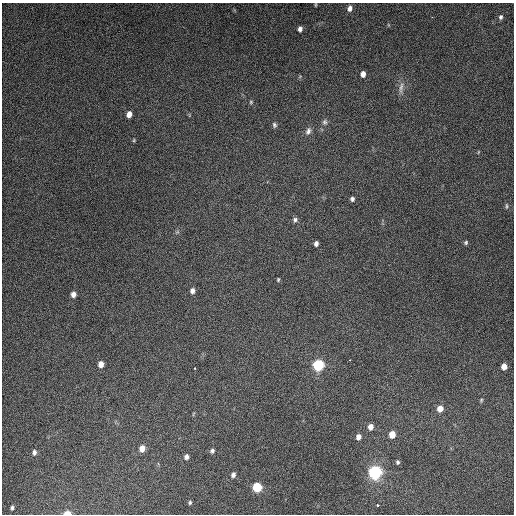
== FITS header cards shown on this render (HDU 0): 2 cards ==
NAXIS1  =                  512
NAXIS2  =                  512

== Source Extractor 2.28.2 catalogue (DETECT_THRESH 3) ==
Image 512 x 512 px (HDU 0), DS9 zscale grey, 1 PNG px = 1 image px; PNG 516 x 516 px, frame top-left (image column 1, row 512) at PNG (2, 3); no overlay
Background 5170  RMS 320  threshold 952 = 3 sigma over >= 5 px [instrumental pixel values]
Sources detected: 44; all 44 listed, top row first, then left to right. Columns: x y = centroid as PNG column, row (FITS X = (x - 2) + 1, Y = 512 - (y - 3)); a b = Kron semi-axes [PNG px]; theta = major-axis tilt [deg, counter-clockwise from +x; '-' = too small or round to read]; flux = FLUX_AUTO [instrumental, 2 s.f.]
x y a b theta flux
315 5 5 3 - 2.0e+04
350 8 7 5 78 9.9e+04
501 17 6 5 - 5.0e+04
300 29 6 5 - 7.6e+04
363 74 5 4 - 1.2e+05
401 88 17 5 83 1.2e+05
251 102 5 5 - 2.6e+04
129 114 6 5 - 1.4e+05
325 122 8 7 - 6.5e+04
274 125 7 5 -74 4.8e+04
308 131 10 7 65 8.9e+04
134 140 5 4 - 2.4e+04
478 152 5 3 - 1.6e+04
352 199 5 5 - 5.5e+04
506 206 9 3 -90 3.3e+04
295 220 6 6 - 5.5e+04
177 232 7 4 18 3.1e+04
466 242 6 5 - 3.6e+04
316 243 5 4 - 7.2e+04
278 280 5 3 - 2.6e+04
192 291 6 5 - 8.6e+04
73 294 6 5 - 1.1e+05
350 360 3 2 - 2.2e+04
101 364 6 5 - 1.4e+05
318 365 8 7 - 1.1e+06
504 367 5 5 - 1.6e+05
194 368 3 2 - 2.5e+04
481 400 5 4 - 2.5e+04
440 409 7 6 - 1.9e+05
370 427 7 6 - 1.3e+05
392 434 6 5 - 2.3e+05
358 437 6 5 - 1.2e+05
142 448 7 6 - 1.8e+05
212 451 6 5 - 5.7e+04
34 452 6 5 - 6.8e+04
186 457 6 5 - 6.7e+04
398 462 6 5 - 4.1e+04
375 472 10 9 - 1.7e+06
233 475 7 5 72 6.4e+04
257 487 7 6 - 6.9e+05
190 502 5 4 - 3.2e+04
377 505 3 2 - 2.6e+04
12 508 4 3 - 3.6e+04
67 513 7 4 1 2.2e+05
At the frame edge (FLAGS 8, measured only in part): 1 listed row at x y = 67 513